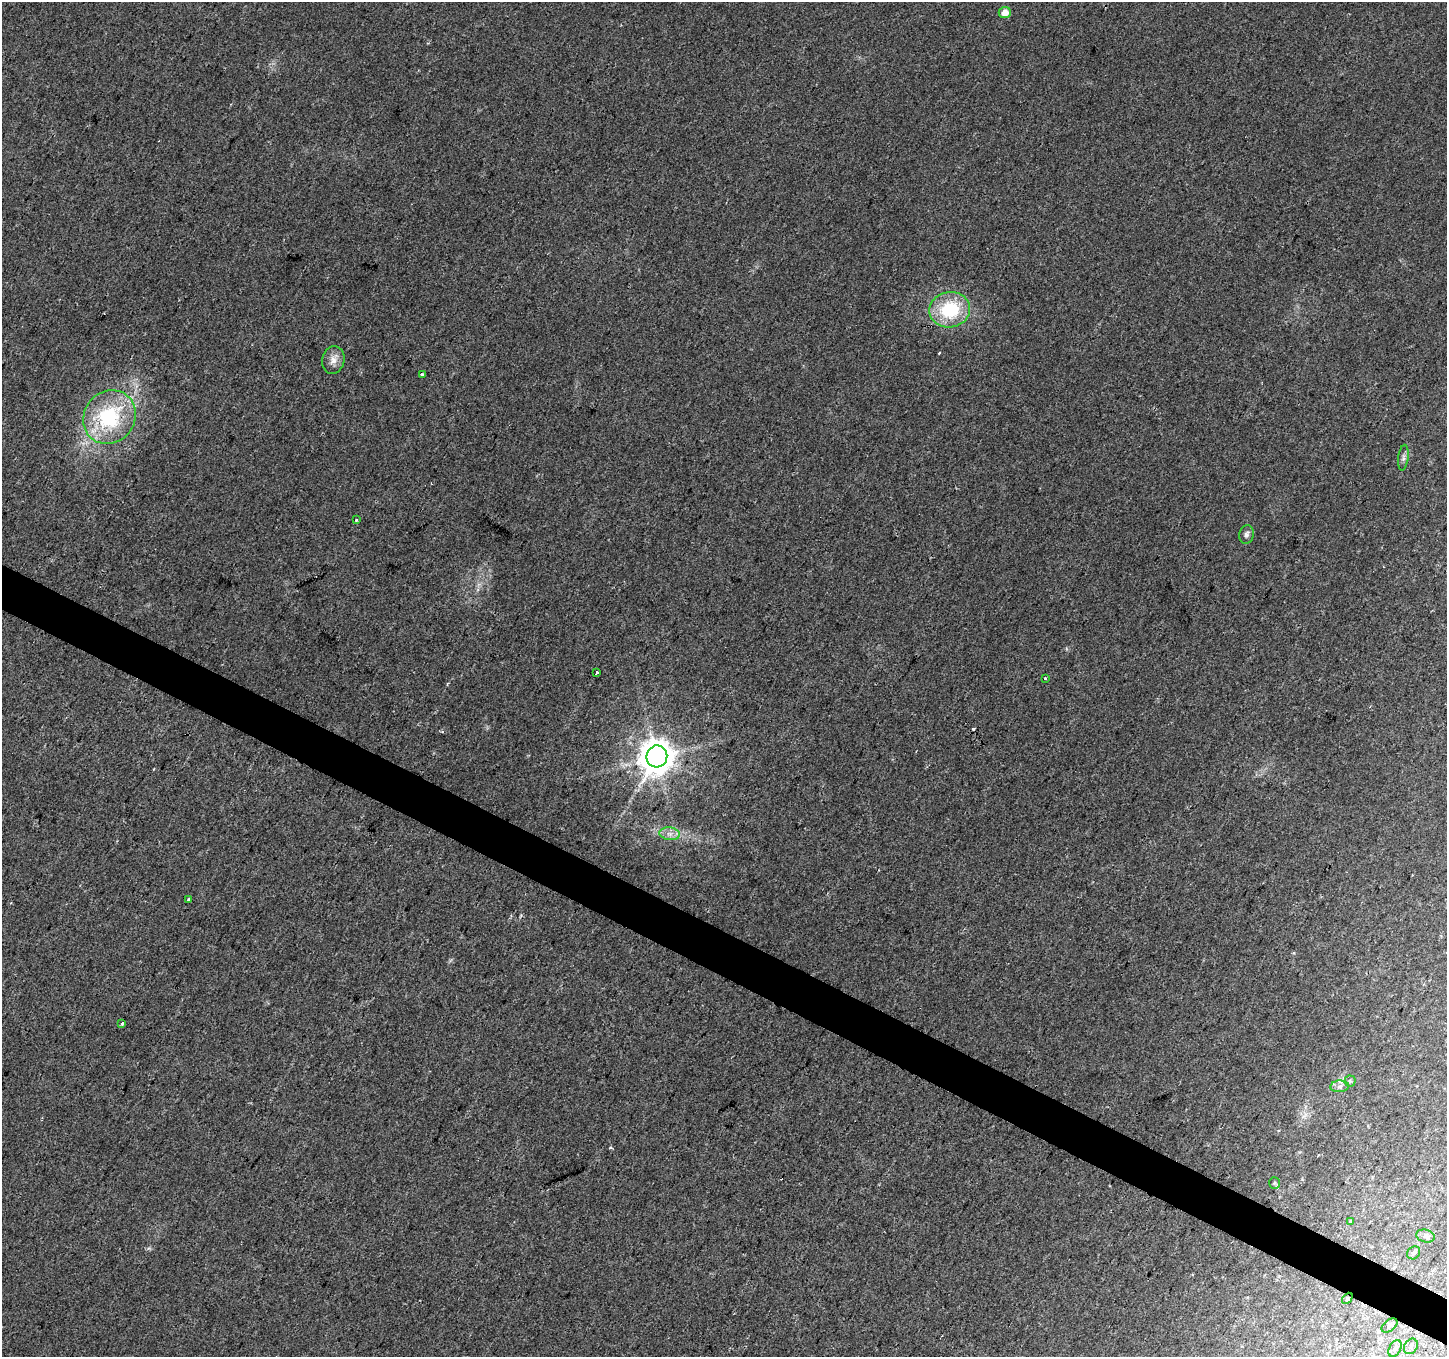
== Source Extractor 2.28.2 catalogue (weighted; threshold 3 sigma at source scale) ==
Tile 6 of 4 x 4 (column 2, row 2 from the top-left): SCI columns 1447-2891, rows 2908-4262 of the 5788 x 5880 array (HDU 1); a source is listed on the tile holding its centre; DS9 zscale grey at full resolution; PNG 1449 x 1359 px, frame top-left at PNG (2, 2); each listed source drawn as its Kron ellipse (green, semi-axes under 4 px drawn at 4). Shown black and unused: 3% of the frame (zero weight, under 2 of 3 exposures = <1% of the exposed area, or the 3 px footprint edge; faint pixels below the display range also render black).
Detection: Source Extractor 2.28.2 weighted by HDU 2 'WHT'; one run over the whole footprint, this tile lists its part. Background 0.0297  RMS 0.0064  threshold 0.0286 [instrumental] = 3 sigma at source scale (4.5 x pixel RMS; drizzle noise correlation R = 1.50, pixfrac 1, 0.0396/0.0396 arcsec/px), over >= 5 px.
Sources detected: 27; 3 cosmic-ray / hot-pixel residue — neither listed nor drawn; the other 24 listed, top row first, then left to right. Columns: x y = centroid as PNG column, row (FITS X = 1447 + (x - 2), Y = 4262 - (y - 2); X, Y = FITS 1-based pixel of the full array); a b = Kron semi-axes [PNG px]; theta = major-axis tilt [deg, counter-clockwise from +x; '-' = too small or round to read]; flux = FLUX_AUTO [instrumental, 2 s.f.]
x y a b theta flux
1005 12 6 5 - 6.2
950 310 20 17 10 36
333 360 14 11 75 5.1
423 374 3 2 - 1.3
109 417 28 25 49 55
1403 458 13 5 82 2
356 520 3 3 - 0.98
1246 534 9 7 77 2.2
597 672 3 3 - 4
1045 678 3 3 - 2.9
657 756 11 10 - 1200
670 834 10 6 -6 3.5
188 899 3 2 - 1.2
122 1023 3 3 - 2.3
1350 1081 5 5 - 1.1
1340 1086 9 6 5 2.3
1274 1183 6 5 - 1.1
1350 1222 4 3 - 0.61
1425 1236 9 6 -13 2.1
1414 1253 7 6 - 1.5
1347 1298 6 4 49 1.2
1389 1325 9 5 36 1.9
1411 1346 8 6 57 2
1395 1349 9 5 62 1.9
Overlapping masked pixels (flux is a lower limit): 1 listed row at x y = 1347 1298
Unlisted compact peaks at least as high as the median listed source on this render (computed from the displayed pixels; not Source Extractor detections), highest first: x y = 610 1147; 1294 953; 148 1248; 1066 648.